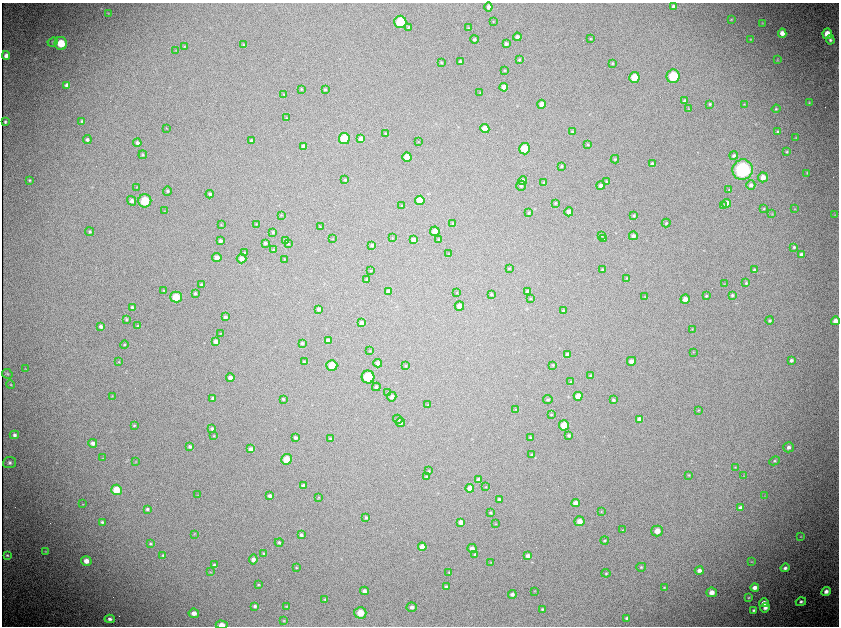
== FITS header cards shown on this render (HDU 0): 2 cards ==
NAXIS1  =                 1674 / length of data axis 1
NAXIS2  =                 1248 / length of data axis 2

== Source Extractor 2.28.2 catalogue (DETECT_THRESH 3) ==
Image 1674 x 1248 px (HDU 0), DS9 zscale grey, zoomed out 1/2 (1 PNG px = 2 x 2 image px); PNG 841 x 628 px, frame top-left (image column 2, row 1247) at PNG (2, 3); each listed source drawn as its Kron ellipse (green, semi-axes under 4 px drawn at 4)
Background 96.4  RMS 2.4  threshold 7.26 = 3 sigma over >= 5 px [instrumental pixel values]
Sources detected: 309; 11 cannot appear on this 1/2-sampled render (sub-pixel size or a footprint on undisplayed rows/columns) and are neither listed nor drawn; the other 298 listed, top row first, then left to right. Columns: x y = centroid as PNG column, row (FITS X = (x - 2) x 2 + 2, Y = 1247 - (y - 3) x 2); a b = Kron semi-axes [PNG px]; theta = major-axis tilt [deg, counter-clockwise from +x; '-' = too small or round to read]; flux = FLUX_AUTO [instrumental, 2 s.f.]
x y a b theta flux
488 7 4 4 - 1500
674 7 4 3 - 1600
108 13 4 2 - 200
731 19 4 3 - 420
493 21 3 3 - 290
400 22 6 6 - 14000
762 23 4 3 - 310
408 27 4 3 - 440
468 28 4 3 - 480
782 33 4 4 - 3300
827 34 5 5 - 6200
517 37 4 4 - 2000
591 38 4 3 - 340
474 39 4 4 - 890
751 39 4 3 - 380
830 40 5 4 - 1200
53 42 5 4 - 660
61 43 6 6 - 11000
506 44 4 3 - 1100
244 45 4 3 - 520
184 46 3 3 - 340
176 50 3 2 - 220
6 55 4 4 - 2100
519 60 4 4 - 590
777 60 4 3 - 300
441 62 3 2 - 320
460 62 3 3 - 1100
612 63 3 3 - 360
505 70 3 3 - 310
673 76 7 6 - 14000
634 77 5 5 - 7100
67 85 4 4 - 2300
504 87 4 4 - 3100
301 89 4 3 - 430
325 90 4 4 - 580
480 93 3 2 - 180
283 94 4 3 - 350
685 101 4 4 - 1200
809 102 2 2 - 350
541 104 4 3 - 2100
710 104 3 3 - 650
744 104 3 2 - 240
688 108 4 3 - 290
776 109 4 3 - 550
286 118 4 3 - 360
82 121 4 4 - 630
5 122 3 3 - 720
166 128 2 1 - 260
485 129 4 4 - 4700
572 132 3 3 - 480
778 132 3 3 - 840
385 133 3 2 - 350
344 138 5 5 - 10000
796 138 3 2 - 240
87 139 4 4 - 1100
361 139 4 4 - 3100
251 141 4 4 - 930
418 142 3 2 - 190
137 143 4 4 - 1300
588 145 4 4 - 600
303 147 4 4 - 2300
524 149 5 5 - 9200
787 152 4 3 - 520
143 155 4 4 - 670
734 155 4 4 - 1000
407 157 4 4 - 5600
615 159 4 4 - 590
652 164 4 3 - 1200
561 166 3 3 - 520
743 170 10 10 - 38000
807 173 4 4 - 510
763 177 5 5 - 3600
29 180 3 3 - 530
345 180 3 3 - 580
523 180 4 4 - 1200
606 181 4 3 - 490
544 183 4 3 - 870
751 185 5 4 - 1500
521 186 5 4 - 770
601 186 4 4 - 1400
137 187 3 2 - 250
729 190 3 3 - 420
167 191 4 4 - 930
210 194 4 4 - 1100
420 200 5 4 - 5700
132 201 5 4 - 1500
145 201 6 6 - 13000
555 203 3 3 - 530
727 203 4 4 - 2600
723 205 4 3 - 490
402 206 3 2 - 440
764 209 4 3 - 500
794 209 3 3 - 350
165 211 3 2 - 200
569 212 4 4 - 2500
529 213 4 3 - 550
772 214 4 2 - 240
281 215 2 2 - 220
634 215 3 3 - 540
835 215 4 3 - 310
666 223 4 4 - 560
256 224 3 3 - 260
452 224 3 3 - 350
221 225 4 3 - 330
320 227 3 2 - 270
435 231 5 4 - 4600
90 232 4 4 - 810
273 232 3 3 - 520
601 235 4 3 - 540
633 236 4 4 - 1700
392 238 3 3 - 260
333 239 3 2 - 220
604 239 4 4 - 620
285 240 4 3 - 990
414 240 4 4 - 2900
439 240 3 3 - 660
220 241 4 4 - 1500
265 243 3 3 - 870
288 244 3 3 - 430
372 245 3 3 - 710
794 247 3 3 - 640
274 250 3 3 - 580
245 253 3 3 - 530
449 254 3 2 - 220
801 255 3 3 - 1500
217 258 4 4 - 2900
241 259 5 5 - 3100
285 259 3 2 - 280
509 268 3 3 - 390
603 270 3 3 - 860
754 270 3 3 - 790
371 271 3 3 - 350
627 278 3 3 - 390
367 279 2 2 - 530
746 283 4 3 - 640
725 284 3 2 - 230
201 285 4 4 - 830
163 290 3 2 - 360
388 291 4 4 - 2100
528 291 4 3 - 1500
195 293 4 3 - 730
457 293 3 3 - 270
491 294 3 3 - 540
732 295 4 3 - 730
706 296 3 3 - 590
176 297 6 5 - 8500
645 297 3 2 - 260
530 298 3 3 - 430
685 299 4 4 - 3000
459 306 5 5 - 2900
132 307 3 3 - 850
319 309 4 3 - 1400
563 310 3 3 - 580
225 317 4 3 - 1100
126 319 4 3 - 580
770 320 4 4 - 820
835 321 4 4 - 3000
362 323 3 3 - 2300
101 326 4 3 - 1400
138 326 3 3 - 520
692 329 3 3 - 330
220 334 3 3 - 260
328 341 4 4 - 2500
216 342 4 4 - 2300
302 343 4 3 - 760
124 345 4 3 - 510
370 351 3 3 - 280
693 352 3 2 - 280
567 355 4 4 - 1500
791 360 4 3 - 1200
631 361 4 4 - 2500
119 362 3 2 - 240
304 362 3 2 - 380
377 363 4 4 - 2000
332 365 5 5 - 7300
553 365 3 3 - 400
406 366 3 2 - 290
25 369 3 3 - 370
7 374 5 5 - 440
591 375 3 3 - 480
368 377 6 6 - 13000
230 378 4 4 - 2000
571 382 3 3 - 400
11 385 4 4 - 590
376 387 4 4 - 930
388 393 4 3 - 480
112 396 3 2 - 210
578 396 4 4 - 4800
392 397 4 4 - 2100
213 398 4 4 - 1200
283 399 3 3 - 610
548 400 4 3 - 690
613 400 3 3 - 990
428 405 4 3 - 400
516 409 3 3 - 370
698 410 3 3 - 340
551 415 3 3 - 380
398 419 5 4 - 760
640 419 4 4 - 2700
400 422 4 4 - 1600
134 425 3 3 - 440
564 425 5 5 - 7300
212 429 4 4 - 1200
14 435 5 4 - 1300
569 435 3 3 - 620
214 436 3 3 - 330
530 437 3 3 - 420
295 438 3 3 - 1000
330 439 3 3 - 450
93 443 4 4 - 1800
190 447 4 4 - 1200
789 447 5 5 - 2000
250 449 4 4 - 1800
532 455 3 2 - 540
103 458 3 2 - 210
287 459 5 5 - 7400
774 461 5 4 - 930
10 462 6 6 - 1600
136 462 3 2 - 240
735 467 4 3 - 490
429 471 3 2 - 430
689 475 4 3 - 340
744 476 4 3 - 420
426 477 2 2 - 590
479 480 4 3 - 2200
304 486 4 3 - 1700
486 487 3 2 - 260
470 488 4 4 - 3700
116 490 5 5 - 8400
198 495 3 2 - 150
270 496 3 3 - 1400
765 496 3 3 - 320
319 497 3 2 - 250
499 499 4 3 - 1000
576 503 4 4 - 2800
83 504 3 2 - 220
740 508 4 4 - 1800
147 509 3 3 - 920
601 512 3 3 - 320
491 513 3 3 - 520
366 518 4 3 - 760
579 521 5 5 - 3600
102 522 4 3 - 700
461 522 4 3 - 2300
495 524 3 2 - 210
623 530 3 3 - 310
657 531 5 5 - 4500
194 534 3 2 - 250
301 535 4 4 - 1000
801 536 4 3 - 370
605 540 4 3 - 670
279 542 4 4 - 820
151 544 3 2 - 470
422 547 4 4 - 3700
472 548 4 4 - 2200
46 551 3 3 - 420
263 553 3 3 - 480
475 554 4 4 - 800
7 555 3 2 - 640
163 555 3 3 - 570
528 556 4 3 - 2100
253 559 5 4 - 1800
86 561 5 5 - 3800
491 562 3 2 - 260
752 562 4 3 - 460
214 565 4 3 - 770
296 567 3 2 - 320
641 567 5 4 - 560
785 568 4 4 - 1600
699 570 4 4 - 2100
210 572 3 2 - 200
449 573 3 3 - 360
606 573 4 4 - 650
258 585 3 2 - 400
446 587 4 3 - 900
755 587 4 4 - 2600
664 588 3 3 - 420
364 591 4 4 - 2200
534 591 3 2 - 260
826 591 5 4 - 2400
712 592 5 4 - 3700
512 594 4 4 - 1500
749 597 3 3 - 520
325 599 3 3 - 380
801 602 5 4 - 1500
764 603 5 4 - 3200
255 606 4 3 - 980
287 606 3 2 - 300
412 607 5 4 - 1800
765 608 5 4 - 2300
542 609 3 3 - 570
754 610 4 3 - 1200
194 613 5 4 - 3100
360 613 6 5 - 7800
627 618 3 3 - 730
110 619 5 4 - 1800
284 621 3 2 - 300
222 625 6 4 -1 4200
At the frame edge (FLAGS 8, measured only in part): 2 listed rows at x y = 835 321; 222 625
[11 sub-pixel or undisplayed-footprint detections neither listed nor drawn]